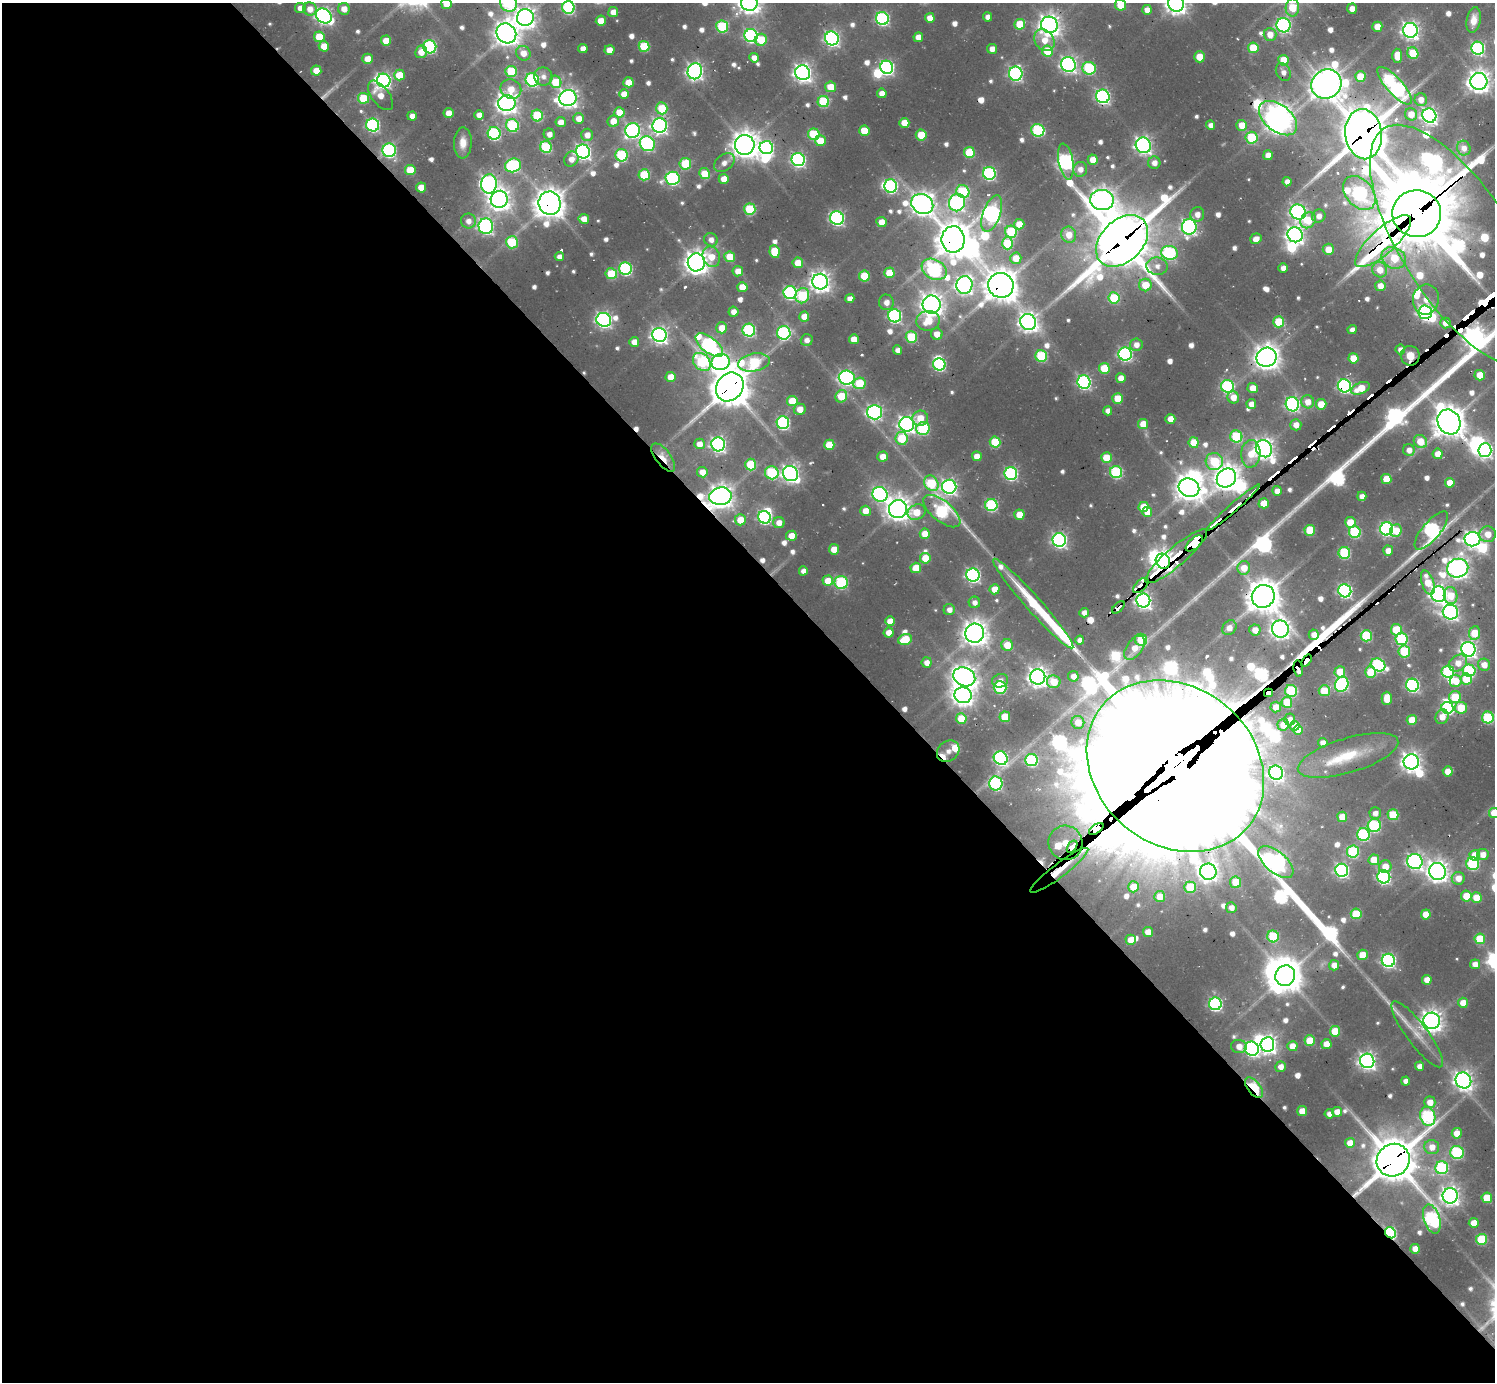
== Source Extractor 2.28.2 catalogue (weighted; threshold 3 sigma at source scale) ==
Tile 9 of 4 x 4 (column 1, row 3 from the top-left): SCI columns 357-1849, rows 1796-3175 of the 6328 x 6302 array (HDU 1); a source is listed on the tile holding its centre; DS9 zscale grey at full resolution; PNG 1497 x 1384 px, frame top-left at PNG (2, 3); each listed source drawn as its Kron ellipse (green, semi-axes under 4 px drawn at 4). Shown black and unused: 59% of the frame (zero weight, under 2 of 3 exposures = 12% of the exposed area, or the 3 px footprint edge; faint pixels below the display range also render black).
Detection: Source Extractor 2.28.2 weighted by HDU 2 'WHT'; one run over the whole footprint, this tile lists its part. Background 0.0801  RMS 0.0094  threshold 0.0424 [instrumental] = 3 sigma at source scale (4.5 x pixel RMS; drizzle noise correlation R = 1.50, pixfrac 1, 0.05/0.05 arcsec/px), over >= 5 px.
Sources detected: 728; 5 too faint to see at this stretch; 24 inside a brighter object's white glare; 26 cosmic-ray / hot-pixel residue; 2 long thin detections or spike segments (spike, bleed or trail) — neither listed nor drawn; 23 inside a brighter listed object's ellipse — not listed separately; of the other 648, all 500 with FLUX_AUTO >= 6.72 (the completeness limit of this list) listed and drawn (148 fainter detections not listed), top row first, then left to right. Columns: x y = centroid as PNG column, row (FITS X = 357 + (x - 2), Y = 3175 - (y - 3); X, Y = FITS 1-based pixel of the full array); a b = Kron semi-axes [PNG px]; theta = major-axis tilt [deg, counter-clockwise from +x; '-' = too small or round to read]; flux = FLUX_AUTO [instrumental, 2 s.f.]
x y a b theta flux
508 3 9 8 - 140
749 3 8 8 - 840
446 4 5 5 - 17
1176 4 8 8 - 790
1121 5 6 5 - 27
568 7 6 6 - 140
300 8 5 5 - 10
1292 8 9 7 88 30
310 9 7 6 - 12
344 9 6 6 - 11
1352 9 5 5 - 9.5
1147 10 5 5 - 9.4
613 12 5 5 - 9.1
324 16 8 7 - 410
988 17 4 4 - 7.7
525 18 8 8 - 740
882 18 6 6 - 190
930 18 5 5 - 11
1474 20 13 7 79 10
601 21 5 5 - 17
1020 24 5 5 - 37
1049 25 8 8 - 860
1284 25 7 7 - 230
722 26 6 6 - 87
1377 27 5 5 - 19
1410 30 7 7 - 480
506 33 10 9 - 1200
1270 34 6 6 - 13
751 36 6 6 - 220
319 37 5 5 - 30
918 37 5 5 - 12
832 38 7 6 - 320
761 40 6 5 - 34
1044 40 12 9 -55 15
386 41 5 5 - 17
324 46 5 5 - 17
644 46 5 5 - 54
430 47 6 6 - 140
1253 48 5 5 - 36
1478 48 6 6 - 190
583 49 5 4 - 9.9
992 49 5 5 - 9.5
609 50 5 5 - 15
1047 51 6 5 - 33
421 52 6 6 - 12
523 53 7 7 - 13
1413 53 6 5 - 46
1397 56 7 5 -86 19
1200 57 5 5 - 17
754 58 5 4 - 10
367 59 5 5 - 14
1283 60 5 5 - 24
1068 64 7 7 - 390
887 67 7 6 - 250
1089 68 7 6 - 100
316 71 5 5 - 18
511 71 6 5 - 58
695 71 8 7 - 430
1283 72 9 7 -62 7.3
803 73 7 7 - 540
1016 74 7 6 - 240
399 75 5 5 - 26
543 76 9 9 - 7.7
1360 76 5 5 - 26
384 80 7 6 - 300
532 80 6 6 - 170
1479 81 8 8 - 910
556 82 6 5 - 39
628 82 5 5 - 19
1326 84 15 14 - 1700
1395 86 24 8 -48 350
831 87 5 5 - 21
511 89 11 9 -31 15
882 93 5 5 - 10
624 94 5 5 - 13
380 95 17 9 -53 16
1103 96 7 6 - 260
363 98 5 5 - 37
568 98 8 7 - 590
1421 100 6 6 - 9.8
823 102 6 5 - 74
507 103 8 8 - 790
662 108 6 5 - 38
619 112 5 5 - 23
449 113 5 5 - 12
1411 114 6 6 - 15
479 115 5 5 - 8.9
412 116 4 4 - 7.6
537 116 6 5 - 59
1429 116 7 7 - 390
579 118 5 5 - 12
1278 118 22 13 -38 1400
613 121 6 5 - 14
561 122 5 5 - 10
904 123 5 5 - 18
373 125 6 6 - 180
512 125 6 6 - 110
660 125 7 7 - 370
1210 125 4 4 - 7
1242 125 5 5 - 20
1038 130 6 6 - 110
633 131 7 7 - 270
864 131 5 5 - 25
494 133 6 6 - 150
549 134 5 5 - 7.8
814 134 6 5 - 69
1364 134 25 18 -82 4800
587 135 6 6 - 9.6
921 135 5 5 - 27
1252 138 6 6 - 64
820 141 5 5 - 21
463 143 15 9 88 12
647 144 8 7 - 180
745 145 10 10 - 1300
1143 145 8 7 - 390
546 147 6 5 - 83
766 148 7 6 - 220
1464 148 7 7 - 7.4
389 150 7 6 - 190
583 151 7 7 - 380
969 152 5 5 - 46
621 155 6 6 - 93
1268 155 5 5 - 11
571 159 8 6 54 9.1
798 159 7 6 - 270
1093 160 5 5 - 17
1066 161 18 7 -80 290
724 163 11 8 37 7.8
1154 163 6 6 - 8.2
685 164 6 5 - 50
513 165 8 7 - 140
1080 169 7 7 - 8.9
410 170 5 5 - 32
989 173 6 6 - 170
704 174 5 5 - 27
644 175 5 5 - 57
673 178 7 6 - 190
724 179 5 5 - 15
1287 182 5 4 - 7.2
489 184 9 8 - 400
891 186 6 6 - 190
421 187 5 5 - 16
963 191 7 6 - 82
1359 193 19 13 -48 240
499 199 8 8 - 850
1102 200 12 10 -3 970
550 203 12 11 - 1600
957 203 9 8 - 300
922 204 11 9 -25 990
750 209 6 5 - 65
1298 212 8 7 - 320
992 214 19 8 70 410
1197 214 7 7 - 8.5
1417 214 24 23 - 9100
1319 216 7 6 - 7.7
837 218 7 6 - 240
584 219 5 5 - 11
1308 220 8 7 - 25
468 221 7 7 - 8.5
881 222 5 5 - 14
1019 224 5 5 - 17
486 226 8 7 - 300
1189 227 8 7 - 320
1011 232 6 6 - 71
1069 235 8 7 - 16
1295 235 8 7 - 550
953 239 13 11 -90 2100
1256 239 6 5 - 10
711 240 7 6 - 7.5
1122 241 30 21 45 5800
1383 241 36 12 43 330
512 242 6 6 - 59
1008 243 6 5 - 62
1458 245 138 56 -57 6900
1328 249 5 5 - 16
774 251 6 5 - 35
1169 253 8 7 - 140
559 257 4 4 - 6.8
711 257 10 8 -69 19
730 257 5 5 - 28
1016 258 5 5 - 18
1394 258 13 10 -29 36
696 262 9 8 - 1100
798 263 5 5 - 19
1157 266 11 8 -7 8.5
1283 268 5 5 - 7.6
626 269 6 6 - 150
934 269 13 9 -31 220
1380 270 8 7 - 15
738 271 5 5 - 12
889 273 5 5 - 28
611 274 6 5 - 39
864 276 5 5 - 37
820 282 8 7 - 770
964 285 9 8 - 460
1001 285 13 12 - 2100
1145 285 6 6 - 23
1380 286 5 5 - 11
742 287 5 5 - 20
790 293 6 6 - 180
802 296 8 7 - 69
1114 298 6 5 - 50
850 299 4 4 - 8
1426 299 15 13 80 15
886 302 8 7 - 8.1
931 304 9 9 - 970
733 312 5 5 - 10
1425 312 7 6 - 320
804 316 5 5 - 15
895 316 7 6 - 200
604 320 7 7 - 360
928 321 12 10 8 30
1028 322 8 7 - 670
1279 322 5 5 - 42
1445 323 5 5 - 11
722 328 5 5 - 18
749 330 6 6 - 140
1352 330 4 4 - 7
784 333 7 6 - 170
937 334 6 5 - 12
659 335 7 7 - 470
911 337 5 5 - 61
854 339 5 5 - 16
807 340 6 5 - 7.2
634 342 5 5 - 11
709 345 16 7 -38 260
1136 345 6 6 - 8.7
897 350 5 4 - 7.1
1400 350 5 5 - 6.8
1125 354 6 6 - 230
1041 356 6 5 - 82
1410 356 10 9 - 77
1266 357 10 9 - 1100
1353 358 5 5 - 24
702 362 10 7 -47 95
721 362 9 8 - 320
754 362 16 9 10 98
939 364 6 6 - 150
1104 368 5 5 - 35
1480 375 5 5 - 19
671 377 5 5 - 18
847 378 8 7 - 300
1121 378 5 5 - 11
1084 382 7 6 - 220
859 383 6 5 - 42
1227 386 6 6 - 160
1344 386 7 6 - 230
730 387 15 13 50 2900
1253 388 5 5 - 15
1360 388 10 5 23 25
841 396 6 5 - 35
1233 397 6 5 - 12
1118 398 5 5 - 30
792 401 5 5 - 29
1308 402 6 6 - 13
1251 404 5 5 - 9.4
1292 404 7 6 - 260
1321 404 5 5 - 25
800 409 6 5 - 13
1108 411 4 4 - 6.8
875 412 7 7 - 280
920 418 8 7 - 17
1170 419 5 5 - 12
1449 422 13 11 -61 1900
783 423 6 6 - 180
907 424 7 7 - 460
1143 424 5 5 - 20
1296 425 5 5 - 11
923 428 6 6 - 98
1236 436 6 6 - 79
901 438 6 6 - 39
995 442 5 5 - 47
1194 442 5 5 - 24
1420 442 7 6 - 24
699 444 5 5 - 12
718 444 7 6 - 330
829 445 5 5 - 30
1264 449 9 7 -57 700
1409 450 6 6 - 9.1
1485 450 7 6 - 280
1251 454 14 9 86 20
1438 454 5 5 - 14
977 456 5 5 - 12
663 457 17 7 -53 15
883 457 5 5 - 15
1106 458 5 5 - 29
1214 461 8 8 - 55
751 464 6 5 - 54
702 472 5 5 - 13
1116 472 6 6 - 120
772 473 7 6 - 92
1011 473 6 6 - 180
791 474 8 7 - 490
1226 478 10 9 - 1200
1386 479 5 5 - 21
931 483 8 6 -61 57
1450 483 5 5 - 16
949 487 7 7 - 360
1189 488 10 9 - 1300
1277 491 5 5 - 10
880 494 8 7 - 270
721 496 11 9 7 1100
1362 496 4 4 - 7.8
1264 503 5 5 - 20
991 505 6 6 - 120
1143 507 5 5 - 28
1233 507 35 4 41 600
898 509 9 9 - 1000
865 511 5 5 - 15
942 511 22 10 -39 150
917 512 9 7 30 22
1147 512 5 5 - 15
1019 515 5 5 - 23
764 517 6 6 - 180
740 520 5 5 - 18
1350 522 5 5 - 24
779 523 5 5 - 9.9
1387 529 7 6 - 240
1310 530 5 5 - 45
1396 531 6 5 - 21
1431 531 24 9 50 250
1355 532 6 6 - 95
925 534 5 5 - 20
1488 534 8 8 - 15
791 536 5 5 - 15
1472 539 8 7 - 460
1059 540 7 6 - 310
1194 543 10 5 41 1400
834 549 5 5 - 17
1388 551 5 5 - 9.7
1344 553 6 6 - 85
1176 556 40 9 41 640
925 558 5 5 - 24
1163 561 8 7 - 900
916 568 5 5 - 29
1244 568 7 6 - 18
1458 568 10 9 - 750
803 571 4 4 - 7.6
973 575 7 6 - 270
828 581 5 5 - 20
841 582 6 6 - 100
1428 583 13 6 -72 24
1141 585 9 5 45 85
995 589 5 5 - 16
1345 591 6 6 - 250
1439 594 8 7 - 470
1263 596 11 11 - 2000
1451 596 8 7 - 20
1143 601 7 7 - 420
974 602 6 5 - 6.8
1033 603 59 8 -48 72
1118 607 8 3 42 17
949 610 5 5 - 7.3
1450 612 8 7 - 390
1084 613 5 4 - 7
890 621 5 5 - 15
1229 628 8 6 51 9.4
1280 629 8 8 - 650
1255 630 5 5 - 13
1396 630 5 5 - 35
889 632 5 5 - 12
975 633 9 9 - 1200
1475 633 7 5 83 25
1314 635 5 5 - 12
1366 636 5 5 - 77
905 639 7 5 22 39
1401 639 6 6 - 99
1080 640 4 4 - 7.4
1141 640 6 6 - 46
1007 645 6 5 - 22
1134 648 14 7 54 13
1468 649 7 7 - 420
1404 651 6 6 - 62
1307 661 7 4 54 970
927 663 5 5 - 9.2
1458 663 10 7 37 12
1378 665 7 6 - 160
1484 665 6 6 - 11
1298 669 8 4 -82 420
1469 671 6 6 - 110
1340 672 5 5 - 26
1370 672 6 5 - 35
1448 672 6 6 - 96
1073 676 5 5 - 9.5
964 677 11 9 -25 960
1038 677 7 7 - 770
1466 679 6 5 - 35
1000 681 8 6 15 6.7
1456 681 6 6 - 15
1054 682 7 6 - 22
1342 684 8 6 66 170
1412 685 6 6 - 200
1000 687 6 6 - 92
1291 691 6 6 - 91
1324 691 5 5 - 34
1268 693 4 4 - 790
963 695 8 8 - 840
1455 697 6 6 - 40
1387 698 7 5 90 20
1287 702 5 5 - 28
1276 707 5 5 - 11
1447 708 6 6 - 140
1461 708 6 6 - 33
1005 717 5 5 - 32
1442 717 7 6 - 12
961 718 5 5 - 32
1488 718 6 6 - 89
1290 719 6 5 - 8
1412 720 5 5 - 23
1078 722 6 6 - 14
1283 725 6 5 - 14
1295 726 5 4 - 13
1298 730 5 5 - 11
1323 743 5 4 - 7.9
948 751 12 10 38 43
1348 755 52 17 17 47
1001 758 7 6 - 230
1031 760 6 6 - 120
1411 762 7 7 - 690
1175 766 95 79 -40 84000
1448 771 5 5 - 15
1276 773 7 7 - 270
996 783 7 6 - 160
1375 813 6 5 - 6.7
1494 813 5 5 - 22
1393 815 5 5 - 45
1342 817 5 5 - 19
1374 826 7 6 - 100
1096 829 8 4 36 2100
1363 834 6 6 - 120
1065 843 17 17 - 240
1072 847 7 4 56 320
1353 852 6 6 - 95
1483 854 6 5 - 10
1475 855 5 5 - 19
1374 860 5 5 - 24
1415 861 8 7 - 340
1276 862 21 10 -40 590
1473 864 6 6 - 110
1385 867 6 6 - 14
1059 870 36 7 37 26
1342 870 6 6 - 250
1437 871 8 8 - 860
1208 872 8 8 - 570
1384 877 6 6 - 200
1458 878 6 6 - 12
1236 882 6 5 - 25
1133 887 5 5 - 20
1190 887 5 5 - 40
1160 896 5 5 - 16
1466 896 5 5 - 23
1476 898 5 5 - 20
1231 908 5 5 - 7.6
1356 914 5 5 - 46
1426 914 5 5 - 19
1148 932 5 5 - 13
1273 936 6 6 - 67
1480 939 5 5 - 41
1131 940 5 5 - 15
1362 955 5 5 - 25
1388 960 6 6 - 260
1475 964 5 5 - 11
1334 965 5 5 - 10
1285 976 10 9 - 1800
1427 980 5 5 - 12
1463 1003 5 5 - 16
1215 1004 6 6 - 190
1432 1021 8 8 - 860
1335 1031 5 5 - 31
1417 1034 40 10 -53 21
1310 1041 5 5 - 38
1267 1044 7 7 - 560
1326 1044 5 5 - 16
1239 1046 8 6 -5 13
1292 1046 5 5 - 14
1252 1049 7 7 - 250
1367 1061 7 7 - 480
1419 1066 4 4 - 8.2
1281 1067 5 5 - 9.1
1463 1080 8 7 - 600
1406 1081 4 4 - 8.1
1254 1088 12 6 -52 78
1430 1102 6 5 - 13
1302 1111 5 5 - 19
1337 1112 5 5 - 12
1329 1114 5 4 - 7.7
1428 1116 9 7 -73 160
1457 1133 5 5 - 17
1350 1143 5 5 - 14
1432 1147 7 7 - 12
1457 1153 7 6 - 110
1393 1160 17 16 - 4000
1442 1168 6 6 - 120
1450 1196 7 7 - 590
1487 1198 5 5 - 39
1432 1219 15 8 -72 190
1474 1223 5 5 - 15
1390 1233 6 5 - 150
1481 1239 5 5 - 53
1415 1249 5 5 - 13
Overlapping masked pixels (flux is a lower limit): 40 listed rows (the first 20) at x y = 363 98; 1278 118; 1364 134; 550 203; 1417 214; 953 239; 1122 241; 1383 241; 1458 245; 1001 285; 1425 312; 1410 356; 1344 386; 730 387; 1449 422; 663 457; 721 496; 1233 507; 1431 531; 1472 539
Isophote crosses this tile's border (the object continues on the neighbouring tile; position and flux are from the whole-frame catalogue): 8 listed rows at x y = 508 3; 749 3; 446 4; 1176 4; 1121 5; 568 7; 1292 8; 1494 813